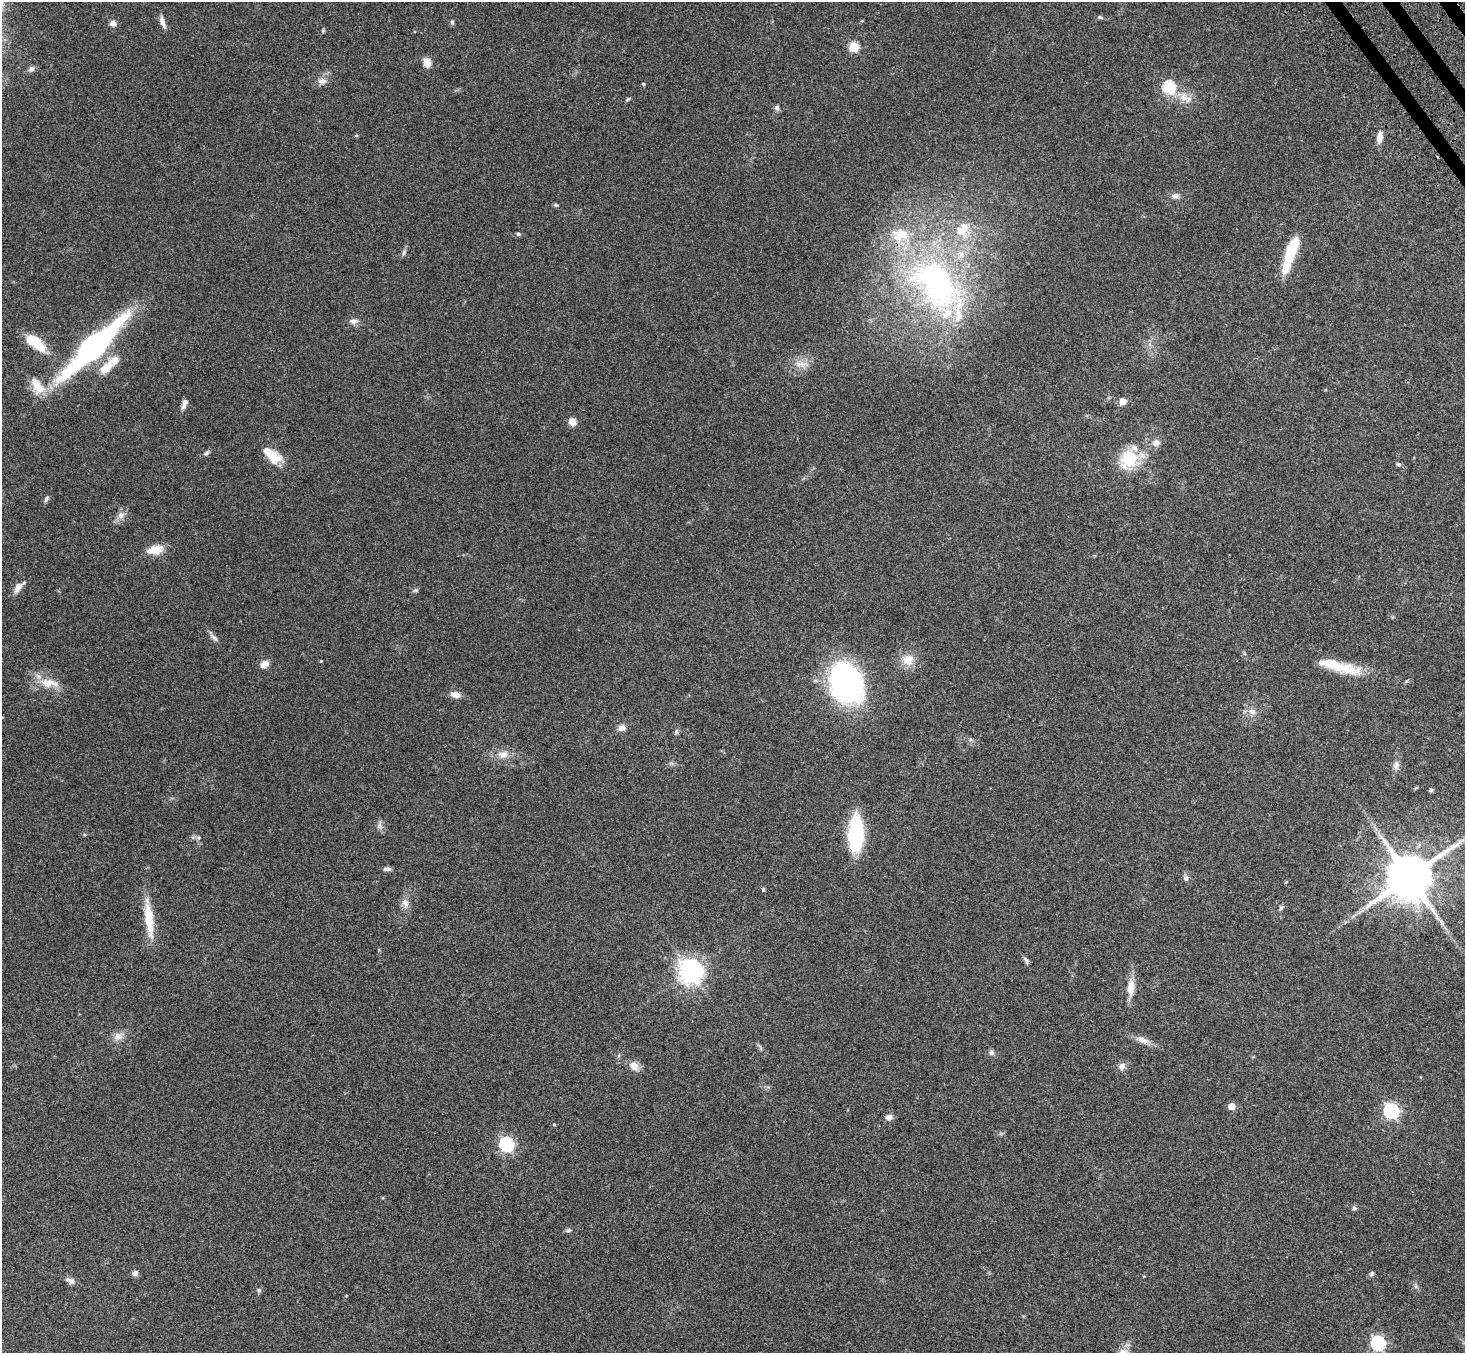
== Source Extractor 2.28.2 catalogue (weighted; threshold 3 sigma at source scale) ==
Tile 10 of 4 x 4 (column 2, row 3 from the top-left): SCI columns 1544-3006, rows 1705-3055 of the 6010 x 5974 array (HDU 1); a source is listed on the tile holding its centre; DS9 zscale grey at full resolution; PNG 1467 x 1355 px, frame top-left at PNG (2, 2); no overlay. Shown black and unused: <1% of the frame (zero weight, under 3 of 4 exposures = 5% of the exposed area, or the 3 px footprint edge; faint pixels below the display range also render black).
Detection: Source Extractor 2.28.2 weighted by HDU 2 'WHT'; one run over the whole footprint, this tile lists its part. Background 0.204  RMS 0.0084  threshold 0.0379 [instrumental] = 3 sigma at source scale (4.5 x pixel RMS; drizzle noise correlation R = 1.50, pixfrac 1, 0.05/0.05 arcsec/px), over >= 5 px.
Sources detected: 97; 7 inside a brighter listed object's ellipse — not listed separately; the other 90 listed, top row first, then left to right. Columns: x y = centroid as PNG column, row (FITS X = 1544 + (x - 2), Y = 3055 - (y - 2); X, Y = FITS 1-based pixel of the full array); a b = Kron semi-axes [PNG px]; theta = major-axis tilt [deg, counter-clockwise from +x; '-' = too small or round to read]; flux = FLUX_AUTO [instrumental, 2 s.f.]
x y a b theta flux
1100 17 6 5 - 1.4
162 22 16 6 -72 4.8
452 22 8 5 -81 1.5
113 23 7 6 - 4.3
323 31 5 4 - 1
854 46 5 5 - 49
427 62 10 8 -78 8.7
31 69 9 7 35 2.7
322 81 13 8 6 5
643 84 5 4 - 0.93
1169 87 6 6 - 87
1184 98 19 11 -40 11
628 99 7 3 35 1.1
777 108 8 6 -71 2.1
356 136 5 3 - 0.97
1380 137 12 7 77 7
1175 196 12 7 -2 3.5
556 205 6 5 - 1.2
518 234 6 5 - 1.5
404 252 9 5 64 2.1
1290 254 41 10 71 36
936 284 96 57 -55 260
353 321 11 8 2 4
37 344 25 12 -50 20
93 347 72 18 44 220
801 364 22 9 -6 9.4
106 368 23 12 40 14
37 386 25 13 -58 14
1122 402 9 8 - 5.2
184 404 14 6 69 4.1
572 421 7 6 - 7.9
1156 443 8 8 - 5.5
206 453 8 5 50 1.8
274 458 21 14 -13 14
1129 459 23 16 64 42
1398 464 6 5 - 1.6
46 499 9 5 59 2
121 515 10 9 - 5.1
155 550 21 11 9 12
18 587 13 8 53 6.9
415 590 7 5 1 1.6
214 638 16 5 -46 3.2
908 660 17 16 - 12
321 661 4 4 - 0.65
264 664 10 8 32 6.6
1340 667 57 13 -13 28
49 683 29 12 -8 15
845 683 40 30 -68 200
455 695 12 8 -11 5.8
1252 711 11 8 -22 5.2
622 728 11 8 27 4.2
676 732 8 5 75 1.8
971 740 6 4 -18 1.3
503 754 16 11 8 8.7
671 763 7 4 19 1.5
1396 765 12 8 78 4.3
1416 788 6 3 19 0.84
1431 790 5 4 - 1.5
380 826 11 7 -85 3.3
856 834 26 11 89 110
199 838 7 6 - 2
387 869 11 5 0 2.6
1409 877 14 13 - 4100
1186 878 9 7 -83 3.1
1286 882 5 4 - 0.78
763 890 5 4 - 1.1
405 903 16 9 -82 5.9
1281 908 7 5 58 1.9
149 919 51 10 -83 25
1026 960 13 4 -62 2.1
690 971 8 8 - 720
1131 988 19 9 87 12
118 1036 13 11 22 6.4
1142 1040 20 8 -21 7.1
991 1052 8 7 - 2.5
634 1066 11 9 -35 7.8
1122 1066 10 9 - 4.5
1231 1106 5 5 - 14
1391 1111 7 6 - 200
889 1117 9 8 - 4.1
554 1124 5 4 - 0.8
1001 1134 7 4 19 1.3
506 1145 7 7 - 110
1354 1208 6 5 - 2
569 1230 7 6 - 1.8
135 1273 7 6 - 3.3
1371 1274 7 5 56 1.8
71 1281 13 7 -27 3.7
259 1290 6 5 - 1.7
1378 1343 6 6 - 150